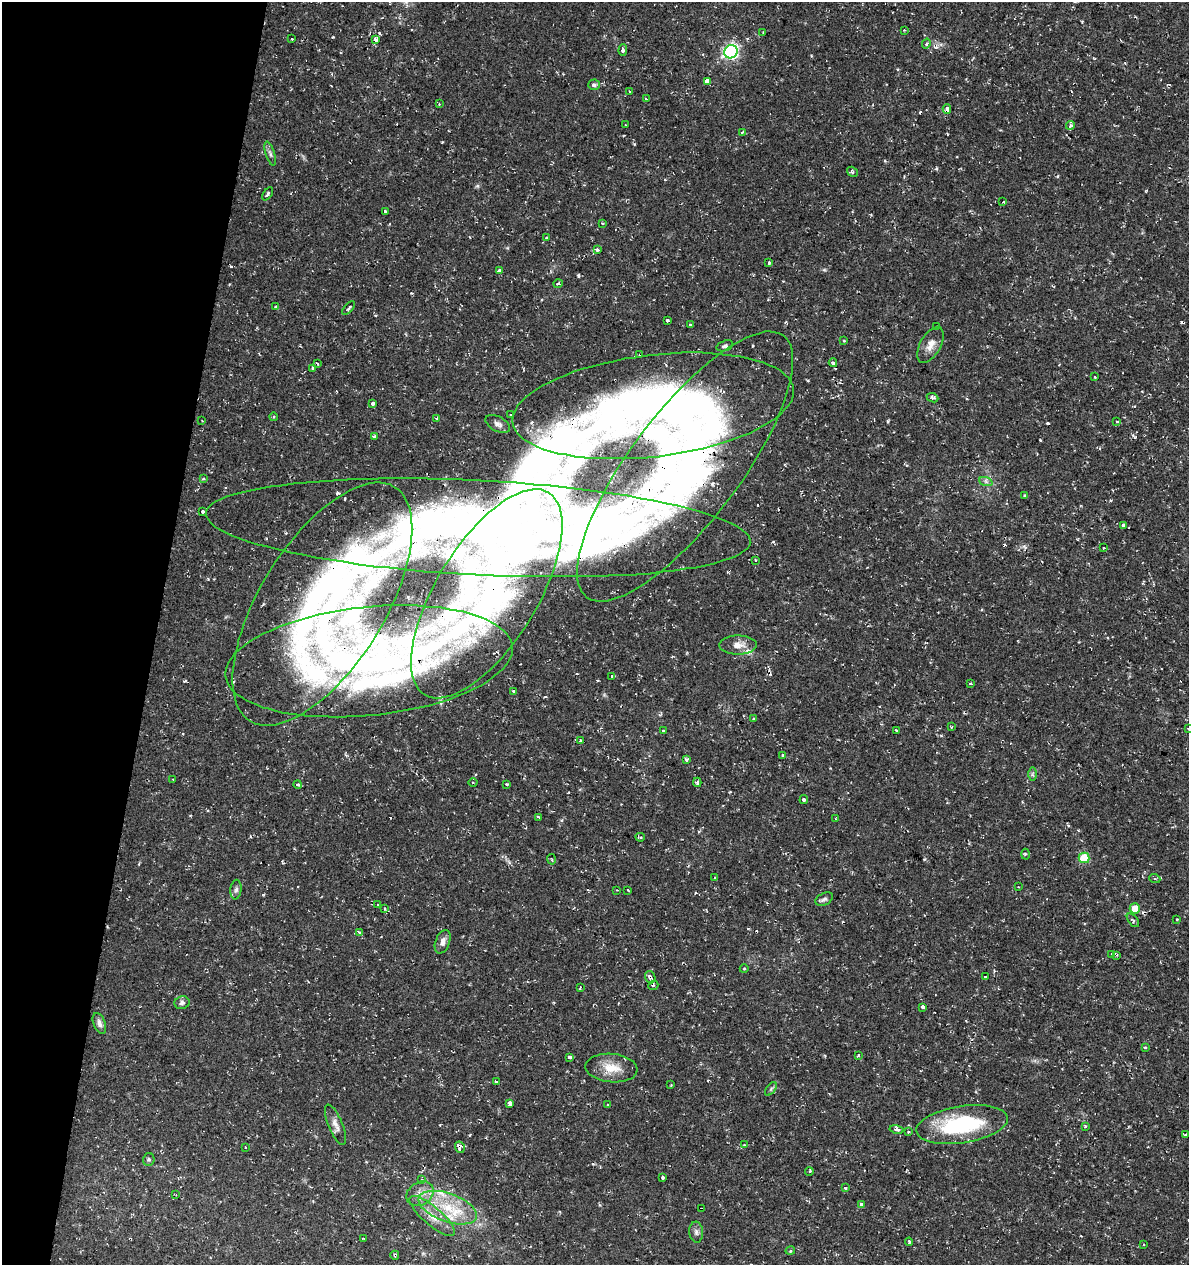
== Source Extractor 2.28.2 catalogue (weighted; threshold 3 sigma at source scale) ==
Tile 9 of 4 x 4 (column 1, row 3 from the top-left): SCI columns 281-1467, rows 1264-2526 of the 5249 x 5063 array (HDU 1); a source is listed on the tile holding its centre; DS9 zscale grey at full resolution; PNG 1191 x 1267 px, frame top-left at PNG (2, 2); each listed source drawn as its Kron ellipse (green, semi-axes under 4 px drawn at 4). Shown black and unused: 13% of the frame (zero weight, under 2 of 3 exposures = <1% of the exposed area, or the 3 px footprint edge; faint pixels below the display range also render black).
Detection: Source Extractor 2.28.2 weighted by HDU 2 'WHT'; one run over the whole footprint, this tile lists its part. Background 0.0333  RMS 0.0042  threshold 0.0187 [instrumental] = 3 sigma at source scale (4.5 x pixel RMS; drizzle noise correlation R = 1.50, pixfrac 1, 0.0396/0.0396 arcsec/px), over >= 5 px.
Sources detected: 174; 21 cosmic-ray / hot-pixel residue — neither listed nor drawn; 7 inside a brighter listed object's ellipse — not listed separately; the other 146 listed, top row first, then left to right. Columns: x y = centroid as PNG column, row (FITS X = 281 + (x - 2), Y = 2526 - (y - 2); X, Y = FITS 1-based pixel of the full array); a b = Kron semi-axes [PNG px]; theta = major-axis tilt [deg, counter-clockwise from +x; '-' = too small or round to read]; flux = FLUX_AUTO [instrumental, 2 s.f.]
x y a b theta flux
904 30 3 2 - 0.42
763 32 3 2 - 0.35
292 39 3 3 - 0.41
375 39 4 3 - 5.6
926 44 5 4 - 1
623 50 6 4 89 1.1
731 52 7 6 - 97
707 81 4 3 - 18
594 85 6 5 - 1.3
630 92 3 2 - 0.8
646 99 3 2 - 0.4
439 104 3 3 - 0.33
947 109 5 3 - 3.6
625 125 3 2 - 0.28
1070 125 4 3 - 2.6
742 132 4 3 - 0.57
270 154 12 4 -73 1.2
852 172 5 4 - 0.86
268 194 7 4 56 0.93
1003 202 4 3 - 0.61
385 211 3 3 - 3.7
602 223 3 3 - 0.67
547 238 3 3 - 1.3
597 250 4 3 - 1.5
769 263 3 3 - 2.1
500 271 4 3 - 10
558 284 4 4 - 0.71
276 307 3 3 - 0.92
349 308 8 3 46 1.1
667 320 4 3 - 1.7
690 324 3 3 - 0.93
937 327 3 3 - 1.6
844 341 4 2 - 0.29
931 345 20 10 61 3.9
725 346 8 5 18 1.1
640 354 3 3 - 0.92
833 363 4 3 - 1.6
317 364 3 2 - 0.76
313 368 3 3 - 4.8
1095 377 3 3 - 1.1
932 398 6 4 -22 0.92
373 403 3 3 - 3.5
653 406 142 51 7 230
511 415 3 2 - 0.55
273 417 4 3 - 0.38
436 418 4 3 - 0.53
202 421 2 2 - 0.28
1117 421 3 3 - 1.3
498 424 13 7 -28 2
374 436 4 3 - 1.1
685 467 164 55 53 240
203 478 4 3 - 0.68
986 482 7 4 -19 0.9
1024 495 3 3 - 0.6
203 512 3 3 - 1.3
1123 526 3 3 - 12
478 528 272 47 -3 300
1103 548 3 2 - 0.45
756 560 3 3 - 0.93
487 594 118 50 58 150
322 604 137 62 58 210
738 645 18 9 1 3.9
369 661 144 54 6 220
612 676 3 3 - 1
970 683 3 3 - 0.65
513 691 3 3 - 0.49
753 719 4 3 - 0.39
952 727 3 2 - 0.4
1188 729 3 2 - 0.39
896 730 3 3 - 3.9
663 731 3 3 - 1.1
581 741 4 3 - 2.5
783 755 3 3 - 1.9
686 759 3 3 - 0.82
1032 774 7 4 -90 0.7
173 779 3 2 - 0.36
473 782 4 3 - 0.47
697 782 4 4 - 0.94
298 784 4 3 - 5.5
507 784 4 3 - 1
804 800 4 3 - 3.5
539 817 4 2 - 0.52
836 819 4 2 - 0.4
640 837 5 3 - 1.1
1025 854 5 3 - 0.52
1084 858 5 5 - 18
552 859 5 2 - 0.39
715 878 3 3 - 0.69
1155 879 5 3 - 0.47
1018 887 3 2 - 0.37
236 890 10 5 84 1.2
617 890 2 2 - 0.27
628 890 3 2 - 0.4
824 899 9 6 29 1.2
378 904 3 2 - 0.46
384 908 3 3 - 0.79
1135 909 5 5 - 7.5
1177 919 3 2 - 0.28
1133 920 8 4 -52 0.77
359 933 3 3 - 12
443 942 12 7 70 2.2
1112 954 3 3 - 0.73
1116 955 3 3 - 0.52
744 969 4 3 - 0.34
650 977 6 5 - 1.6
985 977 3 2 - 0.52
653 986 5 3 - 0.62
580 988 4 2 - 0.68
182 1003 7 6 - 1.2
923 1007 4 3 - 7.3
99 1023 11 6 -69 1.8
1145 1048 4 3 - 0.49
858 1055 3 3 - 0.36
570 1057 3 3 - 7
611 1068 26 14 -5 8.2
497 1082 3 3 - 1.4
671 1085 3 3 - 0.44
771 1089 8 4 53 0.77
510 1103 3 3 - 17
608 1105 3 2 - 0.72
962 1124 46 18 9 39
335 1125 21 7 -67 2.8
1085 1126 3 3 - 0.59
897 1129 7 4 -11 1.2
908 1132 3 3 - 0.76
1185 1135 4 3 - 0.57
744 1145 4 3 - 0.58
245 1147 2 2 - 0.28
460 1147 6 5 - 8.5
149 1159 6 5 - 0.69
809 1171 4 3 - 0.48
663 1177 3 3 - 0.96
422 1180 3 3 - 1.3
845 1187 3 3 - 4
420 1194 14 11 33 4.2
176 1195 3 2 - 0.37
862 1204 4 3 - 1.3
448 1208 30 14 -20 16
701 1209 4 3 - 1.2
432 1216 29 9 -41 6.4
696 1232 10 7 -84 1.5
363 1238 3 3 - 0.58
909 1242 4 3 - 1
1144 1244 3 3 - 0.64
790 1251 5 3 - 0.41
395 1255 5 3 - 0.59
Overlapping masked pixels (flux is a lower limit): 12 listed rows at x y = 947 109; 640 354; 653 406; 685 467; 478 528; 487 594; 322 604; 369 661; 650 977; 460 1147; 701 1209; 395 1255
Isophote crosses this tile's border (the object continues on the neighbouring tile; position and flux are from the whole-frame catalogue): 1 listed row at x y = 1188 729
Unlisted compact peaks at least as high as the median listed source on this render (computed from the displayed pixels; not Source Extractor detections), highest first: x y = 634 144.